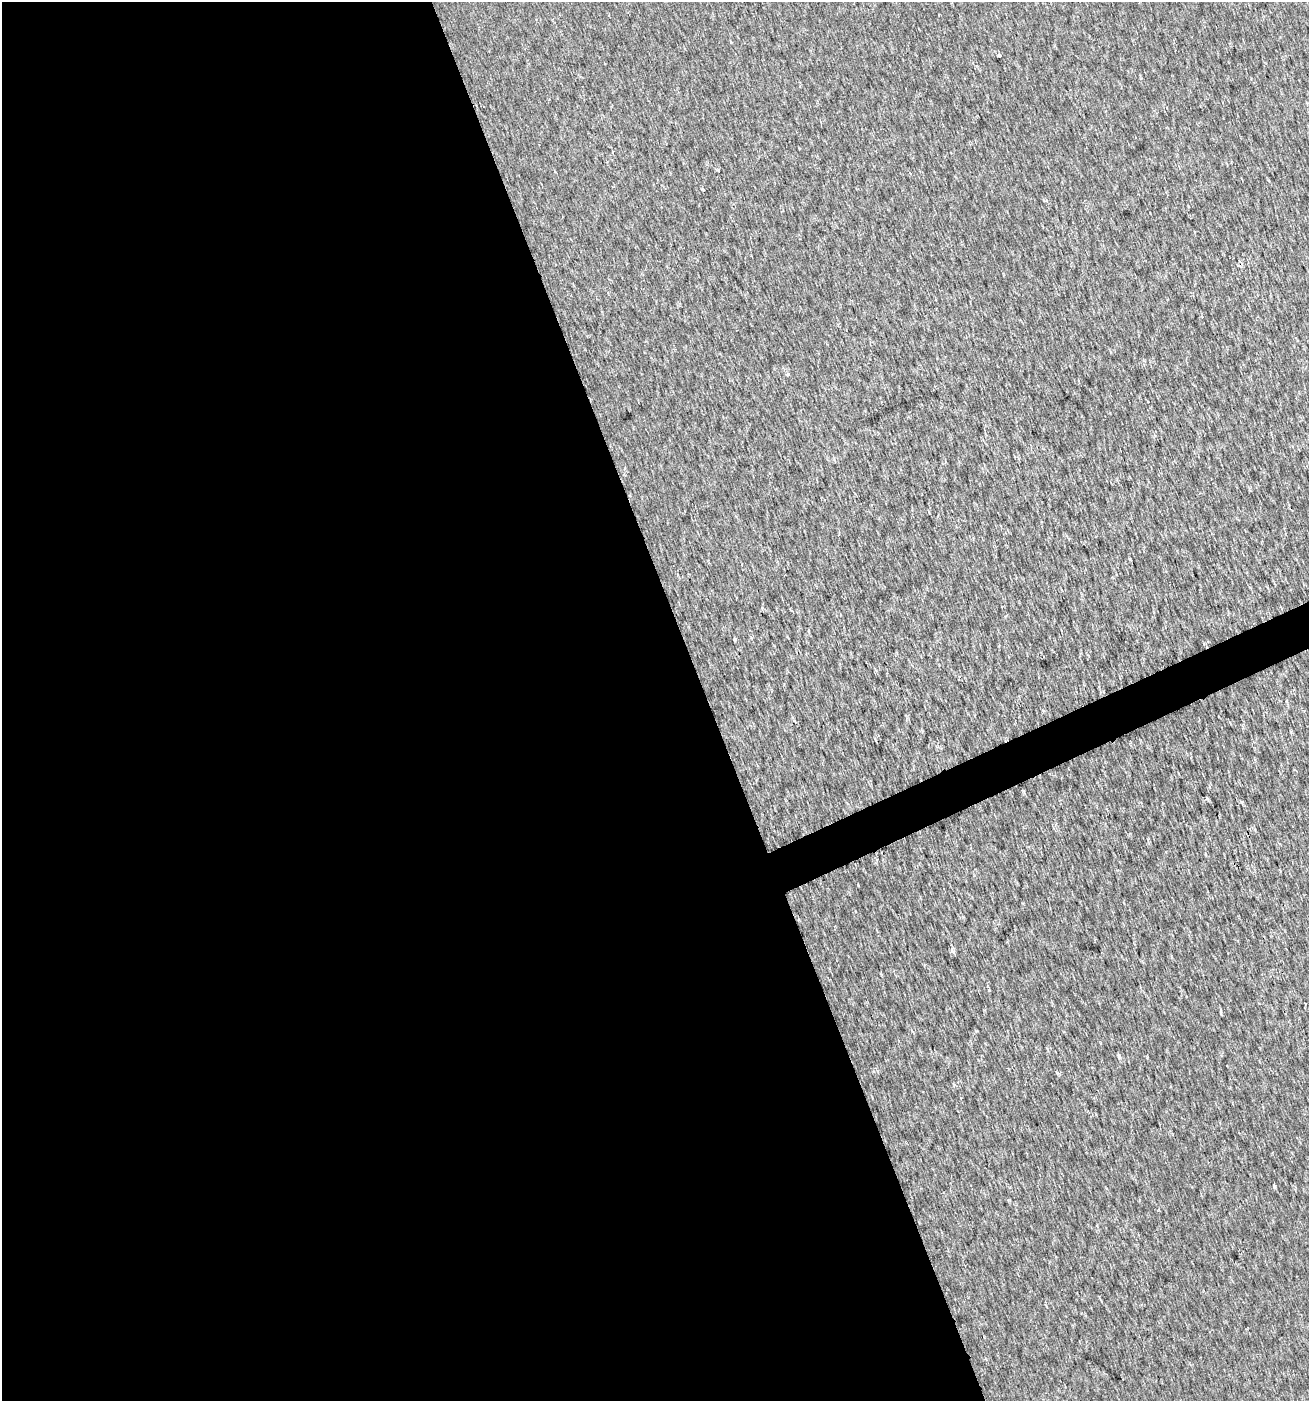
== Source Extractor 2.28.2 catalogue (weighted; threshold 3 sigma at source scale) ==
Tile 9 of 4 x 4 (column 1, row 3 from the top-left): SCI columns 84-1390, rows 1402-2800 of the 5452 x 5599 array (HDU 1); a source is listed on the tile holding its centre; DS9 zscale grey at full resolution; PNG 1311 x 1403 px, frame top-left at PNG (2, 2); no overlay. Shown black and unused: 55% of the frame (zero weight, under 2 of 3 exposures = <1% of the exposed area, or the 3 px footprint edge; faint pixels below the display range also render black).
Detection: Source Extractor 2.28.2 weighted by HDU 2 'WHT'; one run over the whole footprint, this tile lists its part. Background 0.00179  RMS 0.0037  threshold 0.0168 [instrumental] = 3 sigma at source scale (4.5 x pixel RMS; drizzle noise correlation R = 1.50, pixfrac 1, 0.0396/0.0396 arcsec/px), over >= 5 px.
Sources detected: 7; all 7 listed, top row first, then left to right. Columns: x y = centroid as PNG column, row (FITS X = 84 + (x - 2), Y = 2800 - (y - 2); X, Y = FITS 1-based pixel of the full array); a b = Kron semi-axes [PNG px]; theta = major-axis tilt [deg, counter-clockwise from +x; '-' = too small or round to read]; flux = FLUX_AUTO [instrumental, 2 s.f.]
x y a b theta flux
999 56 4 3 - 1.1
554 171 3 2 - 0.36
703 189 3 3 - 1.1
788 374 5 4 - 0.73
734 639 3 3 - 1.1
1119 1056 6 4 -76 0.76
1274 1186 4 3 - 0.79